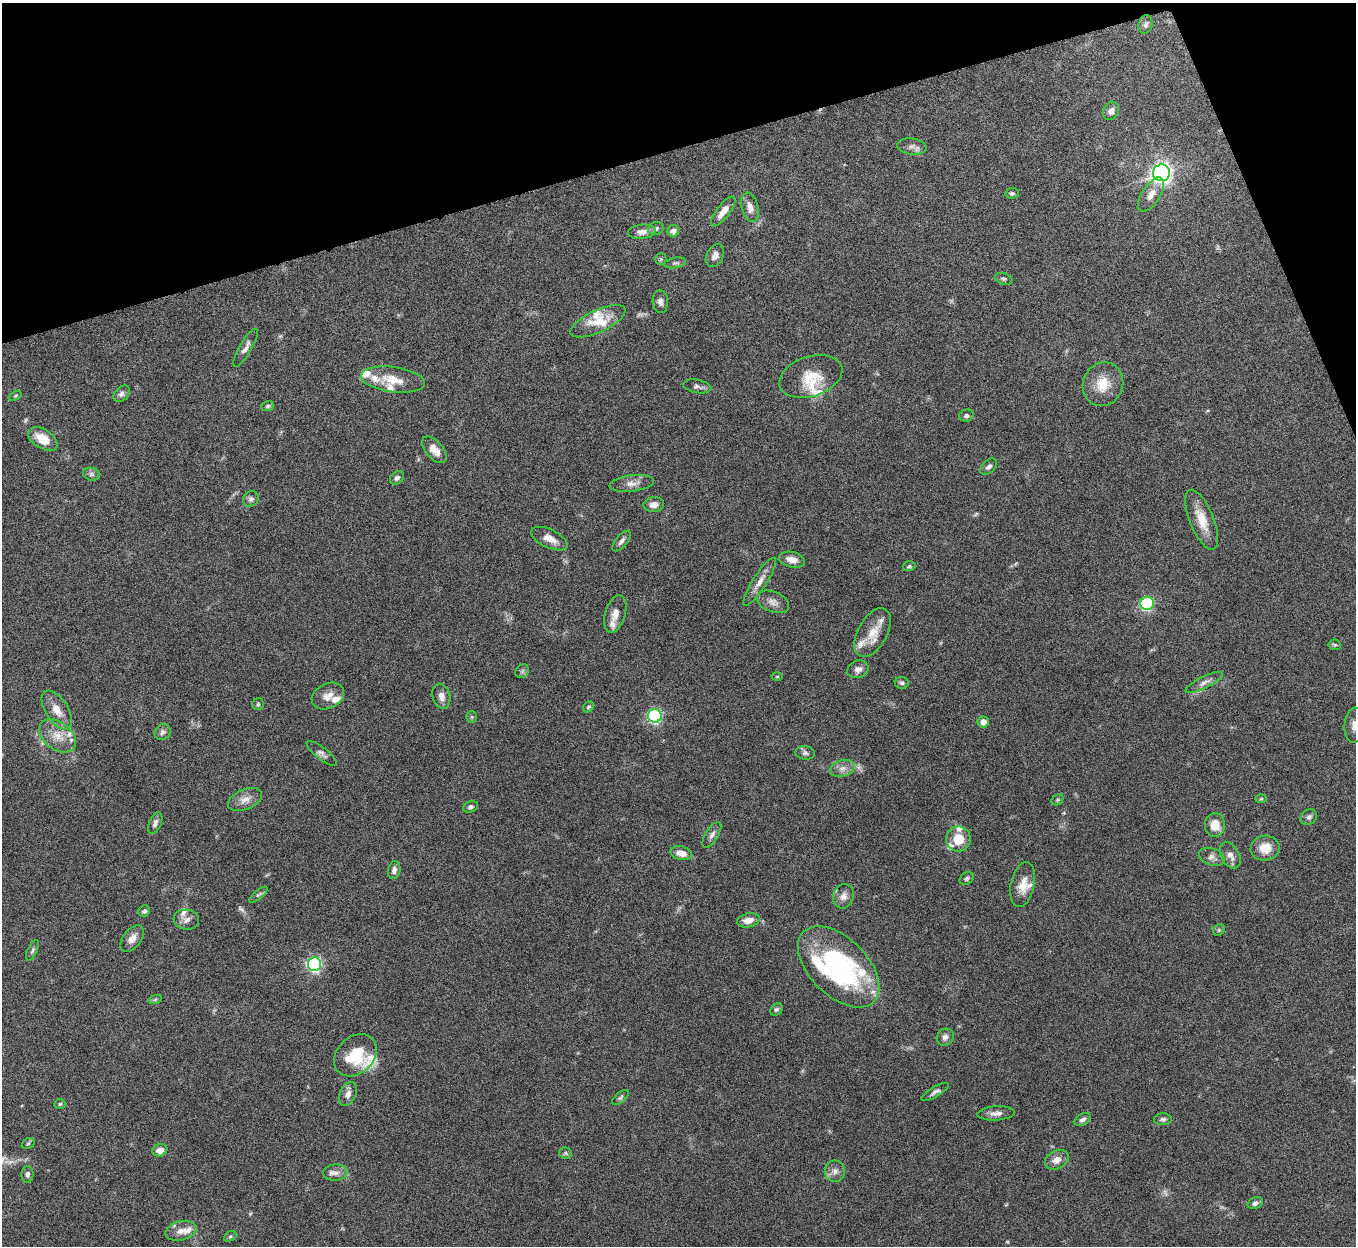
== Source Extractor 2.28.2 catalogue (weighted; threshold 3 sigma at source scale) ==
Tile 3 of 4 x 4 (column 3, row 1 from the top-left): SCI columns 2710-4063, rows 3885-5128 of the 5422 x 5406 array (HDU 1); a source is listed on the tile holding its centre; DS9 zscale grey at full resolution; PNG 1358 x 1248 px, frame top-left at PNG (2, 3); each listed source drawn as its Kron ellipse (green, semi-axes under 4 px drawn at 4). Shown black and unused: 14% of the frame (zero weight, under 8 of 15 exposures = <1% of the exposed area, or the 3 px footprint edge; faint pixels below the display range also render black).
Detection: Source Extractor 2.28.2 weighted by HDU 2 'WHT'; one run over the whole footprint, this tile lists its part. Background 0.162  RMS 0.0048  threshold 0.0197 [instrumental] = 3 sigma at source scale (4.09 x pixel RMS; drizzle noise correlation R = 1.36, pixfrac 0.8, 0.05/0.05 arcsec/px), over >= 5 px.
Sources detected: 136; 4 too faint to see at this stretch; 1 inside a brighter object's white glare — neither listed nor drawn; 20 inside a brighter listed object's ellipse — not listed separately; the other 111 listed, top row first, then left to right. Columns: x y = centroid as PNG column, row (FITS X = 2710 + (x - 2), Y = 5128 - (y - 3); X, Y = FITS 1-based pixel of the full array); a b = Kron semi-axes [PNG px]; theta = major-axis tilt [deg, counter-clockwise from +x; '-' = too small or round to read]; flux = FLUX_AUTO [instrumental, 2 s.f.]
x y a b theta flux
1146 24 9 7 78 1.3
1111 111 9 7 64 2.1
912 146 15 8 -8 2.3
1162 173 8 8 - 170
1012 193 7 5 8 0.83
1151 194 19 9 57 4.3
750 207 15 8 -75 3.2
723 211 18 6 53 4.5
656 229 8 6 18 1.3
673 231 6 5 - 2.2
642 232 14 7 5 3
715 255 12 8 63 2.6
661 259 6 5 - 0.67
675 263 11 5 11 1.1
1004 279 9 5 -17 0.94
660 301 11 7 -86 1.9
598 321 30 11 25 7.6
246 348 21 6 59 2.6
811 376 32 20 18 13
393 380 32 12 -8 9.4
1103 384 22 20 67 9.3
697 386 14 6 -10 1.6
122 394 9 6 45 1.6
15 396 7 4 32 0.52
268 406 6 5 - 0.8
966 416 7 6 - 1.2
43 439 16 9 -32 8.1
434 450 16 8 -49 4.2
989 467 10 6 42 1.6
91 474 8 6 -15 1.3
397 478 8 5 42 1.2
632 483 22 8 7 3.4
251 499 8 7 - 1.3
654 505 10 7 5 2.7
1202 520 32 12 -68 8.8
549 539 20 9 -25 4.5
621 541 12 6 50 1.6
792 560 13 7 -12 4
909 566 6 5 - 0.75
760 582 28 7 57 4.5
773 602 17 10 -22 3.3
1147 604 7 6 - 40
615 614 19 10 73 4.1
873 633 27 14 61 8
1335 645 6 5 - 0.61
858 669 11 8 21 2.1
522 671 7 6 - 1.1
777 676 5 3 - 0.45
1204 682 20 6 26 2.6
902 683 7 6 - 0.95
328 696 17 12 26 4.5
441 696 12 8 -74 2.8
258 704 6 5 - 0.69
588 707 6 5 - 0.73
57 710 22 11 -57 5.9
655 716 7 6 - 53
472 717 5 5 - 0.57
983 722 6 5 - 2.9
1355 725 17 10 86 4.1
162 732 8 7 - 1.7
57 736 21 13 -36 7.5
322 753 19 6 -38 1.8
805 753 10 6 -10 1.4
842 768 12 8 17 2.9
1261 799 6 4 2 0.54
245 800 18 10 22 4.1
1057 800 6 5 - 0.69
471 807 7 5 22 1.1
1309 817 9 7 38 1.3
155 823 11 6 67 1.6
1215 825 12 10 86 6.5
712 835 14 6 58 2
958 839 12 12 - 8.1
1265 848 14 12 10 6.3
681 853 11 6 -14 4.2
1230 855 14 9 -61 3.1
1212 857 13 8 -18 2.2
394 870 9 6 80 1.8
967 878 8 5 33 1.1
1023 885 23 12 78 6
258 895 11 4 40 1.1
843 896 12 10 69 2.8
144 911 6 5 - 0.97
186 920 13 10 -7 2.5
748 920 11 7 12 3.7
1219 930 6 5 - 0.73
132 939 15 9 54 3.5
33 950 11 4 64 1
314 964 7 6 - 71
839 967 50 29 -45 73
155 1000 7 4 19 0.7
776 1009 7 5 43 0.86
945 1037 9 8 - 1.6
355 1055 24 18 44 16
935 1092 15 5 30 1.5
348 1094 13 8 65 2.7
620 1097 10 5 41 0.85
60 1104 6 5 - 0.64
996 1113 19 7 3 2.7
1163 1119 9 6 1 1.1
1083 1120 9 5 28 1.4
28 1143 7 5 30 0.75
160 1150 7 6 - 2.8
565 1153 6 5 - 0.8
1057 1160 12 9 28 3.5
835 1171 11 10 - 2.6
335 1173 12 8 2 2.4
27 1174 8 6 90 1.2
1255 1203 8 5 26 1.5
181 1231 16 9 15 3.8
230 1236 6 4 30 0.62
Isophote crosses this tile's border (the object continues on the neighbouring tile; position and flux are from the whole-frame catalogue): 1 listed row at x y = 1355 725